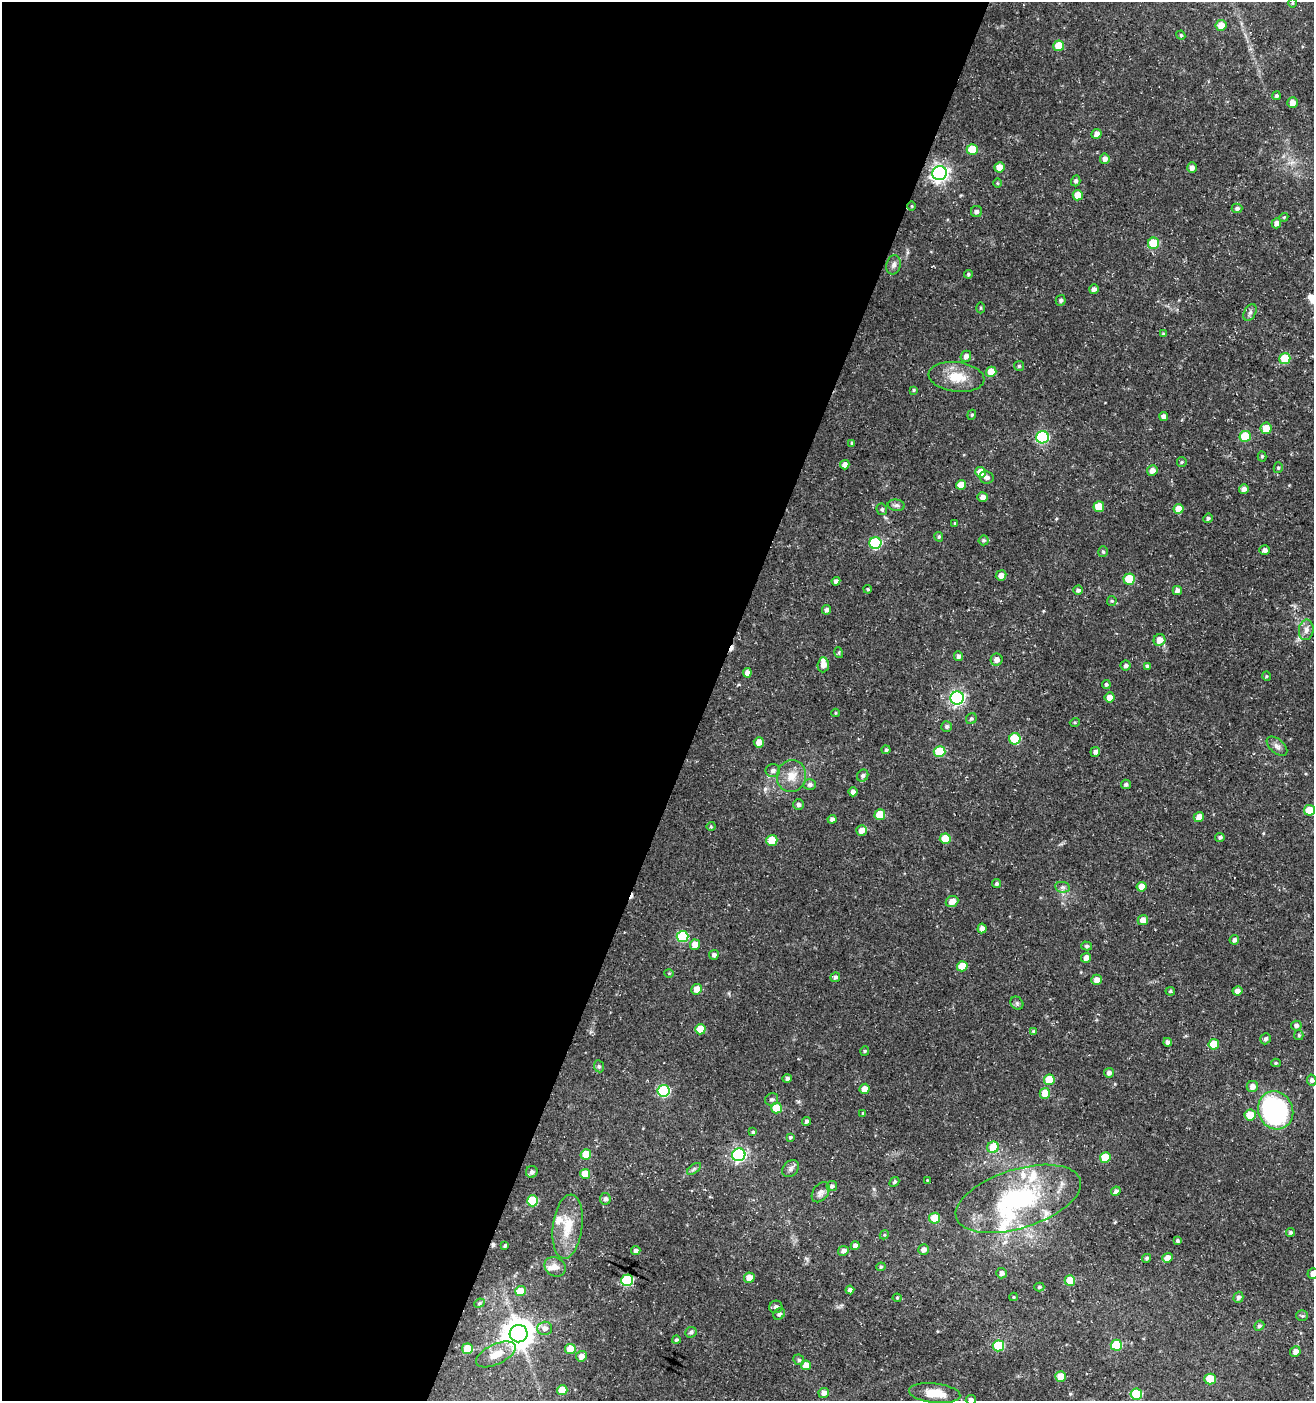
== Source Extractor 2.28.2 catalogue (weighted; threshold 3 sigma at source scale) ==
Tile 5 of 4 x 4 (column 1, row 2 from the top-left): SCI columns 209-1520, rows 2808-4206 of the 5730 x 5606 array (HDU 1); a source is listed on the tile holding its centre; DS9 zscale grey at full resolution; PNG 1316 x 1403 px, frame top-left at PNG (2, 2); each listed source drawn as its Kron ellipse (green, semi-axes under 4 px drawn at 4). Shown black and unused: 54% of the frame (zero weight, under 3 of 5 exposures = <1% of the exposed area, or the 3 px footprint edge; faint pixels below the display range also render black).
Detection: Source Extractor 2.28.2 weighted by HDU 2 'WHT'; one run over the whole footprint, this tile lists its part. Background 0.0259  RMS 0.0022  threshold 0.0101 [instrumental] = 3 sigma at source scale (4.5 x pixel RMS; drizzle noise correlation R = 1.50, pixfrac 1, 0.0396/0.0396 arcsec/px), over >= 5 px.
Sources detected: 232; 3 cosmic-ray / hot-pixel residue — neither listed nor drawn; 9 inside a brighter listed object's ellipse — not listed separately; the other 220 listed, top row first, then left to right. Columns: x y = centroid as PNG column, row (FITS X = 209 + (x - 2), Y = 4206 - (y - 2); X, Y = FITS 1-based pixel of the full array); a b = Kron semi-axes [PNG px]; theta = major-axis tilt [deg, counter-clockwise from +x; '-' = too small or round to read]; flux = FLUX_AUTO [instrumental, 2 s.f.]
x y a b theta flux
1292 3 5 3 - 0.22
1221 25 5 5 - 2.2
1181 35 4 4 - 0.32
1059 46 5 5 - 5.2
1276 96 4 4 - 0.44
1292 103 5 5 - 1.7
1096 134 5 4 - 1.1
972 149 5 5 - 6.3
1105 159 5 5 - 1
999 167 5 5 - 2.6
1192 168 5 5 - 1
939 173 7 7 - 84
1076 181 5 4 - 0.55
997 183 5 3 - 0.21
1078 195 5 5 - 3
912 206 4 3 - 0.18
1237 208 5 4 - 0.55
976 212 6 5 - 0.57
1284 217 4 3 - 0.21
1276 223 5 4 - 0.91
1153 243 6 5 - 8.9
894 265 10 7 77 0.83
968 274 4 4 - 0.32
1094 289 5 4 - 0.84
1061 300 5 5 - 0.48
981 308 5 3 - 0.24
1250 312 9 5 62 0.61
1163 334 4 4 - 0.3
966 356 6 5 - 0.9
1285 359 5 5 - 8.3
1019 366 5 5 - 0.33
991 372 5 5 - 3.2
957 377 28 15 -7 5.1
914 390 4 4 - 0.24
972 415 5 4 - 0.29
1164 417 4 4 - 1.1
1266 428 5 5 - 3.4
1245 436 5 5 - 7.3
1042 437 6 6 - 26
852 443 4 4 - 0.31
1262 456 5 4 - 0.28
1182 462 5 4 - 0.26
845 465 5 4 - 1.3
1278 468 5 4 - 0.34
1152 470 5 5 - 1.3
981 472 5 5 - 2.9
986 477 7 6 - 0.71
961 485 5 5 - 2.9
1244 489 5 5 - 0.94
982 497 5 4 - 1
896 505 8 5 -8 0.59
1099 507 5 5 - 4.7
882 509 6 5 - 0.42
1178 509 5 5 - 3.1
1208 518 5 4 - 0.45
955 523 3 3 - 0.21
939 537 5 4 - 0.38
984 540 5 5 - 0.36
875 543 6 6 - 19
1265 550 5 5 - 0.8
1103 552 5 4 - 0.36
1001 575 5 5 - 1.4
1129 579 6 5 - 7.6
836 581 4 4 - 0.75
868 589 4 3 - 0.27
1078 590 5 4 - 0.62
1177 590 4 4 - 1
1112 601 5 4 - 0.3
827 610 4 4 - 0.66
1306 630 10 7 83 1.1
1159 640 6 5 - 2.1
839 653 5 3 - 0.25
958 656 5 4 - 0.68
997 660 6 6 - 1.2
823 665 7 5 86 1.7
1126 665 5 5 - 0.56
1147 666 4 4 - 0.48
747 673 5 4 - 1.2
1266 676 5 3 - 0.21
1106 684 4 4 - 0.43
1109 697 5 5 - 1.6
957 698 6 6 - 47
835 713 4 3 - 0.2
971 719 6 5 - 0.37
1075 722 5 3 - 0.21
947 727 5 5 - 0.49
1015 739 5 5 - 11
759 742 5 5 - 1.7
1277 746 12 7 -41 0.95
886 750 4 4 - 0.46
940 752 6 5 - 9.8
1095 752 5 4 - 0.79
773 771 7 6 - 0.76
791 776 16 14 75 3.1
863 776 6 5 - 0.71
810 784 6 5 - 0.64
1126 784 5 5 - 0.47
853 792 4 4 - 0.93
798 805 5 5 - 0.55
1309 810 5 5 - 4
880 815 5 5 - 5.9
1199 817 5 5 - 1.9
832 819 4 4 - 0.76
711 826 4 4 - 0.23
862 830 5 5 - 1.7
1220 837 5 4 - 0.45
945 839 5 5 - 4.6
772 840 5 5 - 4.5
997 884 5 4 - 0.44
1062 887 7 5 -10 0.57
1142 887 5 5 - 2.4
952 901 6 5 - 1.7
1143 920 5 5 - 1.5
982 928 5 4 - 0.95
683 937 6 5 - 16
1234 940 5 4 - 0.69
695 945 5 5 - 2.7
1087 946 5 4 - 0.39
714 955 5 5 - 0.66
1086 958 5 4 - 1.2
962 966 5 5 - 4.6
669 973 5 3 - 0.16
835 977 5 4 - 0.56
1097 980 5 5 - 1.4
697 989 5 5 - 2
1170 991 5 4 - 0.34
1237 991 5 4 - 1.1
1017 1003 7 5 -46 0.44
1296 1026 5 5 - 0.64
700 1029 5 5 - 4.7
1034 1031 4 3 - 0.38
1299 1035 5 4 - 0.35
1265 1039 6 5 - 0.53
1168 1042 4 4 - 0.7
1214 1044 5 5 - 5.1
865 1051 5 4 - 0.27
1276 1063 5 4 - 0.29
599 1066 6 5 - 0.41
1109 1073 5 5 - 0.84
787 1078 5 4 - 0.66
1049 1080 5 5 - 6.8
1312 1080 5 4 - 0.61
1252 1086 5 5 - 1.3
864 1089 5 5 - 1.7
664 1091 6 5 - 21
1045 1093 5 5 - 3.4
772 1099 7 6 - 0.51
776 1108 5 5 - 6
1276 1110 19 17 -64 39
863 1113 4 3 - 0.22
1250 1115 5 5 - 4.1
806 1121 4 4 - 0.51
753 1132 4 4 - 0.36
790 1137 3 3 - 0.31
993 1147 6 5 - 4.5
586 1154 5 5 - 4.7
739 1155 6 6 - 41
1105 1157 5 5 - 5.4
694 1169 8 4 38 0.48
790 1169 9 7 48 0.75
532 1172 6 5 - 0.64
585 1174 5 5 - 3.8
927 1180 3 3 - 0.13
894 1182 5 3 - 0.34
832 1186 5 5 - 0.48
1116 1191 5 4 - 0.86
821 1192 11 7 53 0.92
605 1199 5 5 - 0.73
1018 1199 65 29 17 29
532 1201 5 5 - 12
935 1218 5 5 - 5.1
568 1227 32 15 83 5.7
1291 1232 4 4 - 0.44
884 1235 5 4 - 0.23
1177 1241 4 4 - 0.33
505 1246 3 3 - 0.38
855 1246 4 4 - 0.97
924 1250 5 5 - 0.94
636 1251 4 4 - 0.76
843 1251 5 5 - 0.88
1147 1258 5 4 - 0.38
1167 1258 5 5 - 1.4
555 1267 11 9 -33 1.4
881 1267 5 4 - 0.35
1002 1273 5 5 - 0.76
1313 1274 5 5 - 1.1
749 1278 5 5 - 2.6
627 1280 6 5 - 21
1070 1280 5 5 - 4
1039 1287 5 4 - 0.34
850 1290 4 4 - 0.68
520 1291 5 5 - 3.3
1014 1297 4 4 - 0.21
1238 1297 5 5 - 0.67
897 1298 4 4 - 0.25
479 1303 5 4 - 0.33
776 1307 6 6 - 0.59
779 1314 6 5 - 0.56
1302 1316 6 5 - 0.38
1259 1326 5 4 - 0.44
544 1328 7 7 - 1.1
691 1332 6 5 - 0.47
519 1334 9 8 - 340
676 1340 4 3 - 0.31
1116 1345 6 5 - 8.4
998 1346 5 5 - 12
467 1349 5 5 - 4.3
570 1349 5 5 - 3.5
1295 1352 5 5 - 1
496 1354 21 10 25 3
581 1356 5 5 - 1.3
799 1360 5 5 - 0.46
806 1365 5 5 - 2.4
1060 1377 5 5 - 3.7
1210 1379 5 5 - 6.8
562 1390 5 5 - 3.4
824 1393 5 5 - 0.98
935 1393 26 9 -6 4.4
1136 1394 6 5 - 14
971 1400 5 5 - 0.77
Isophote crosses this tile's border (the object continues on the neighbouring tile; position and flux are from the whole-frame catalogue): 3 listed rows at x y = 1309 810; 1313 1274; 971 1400